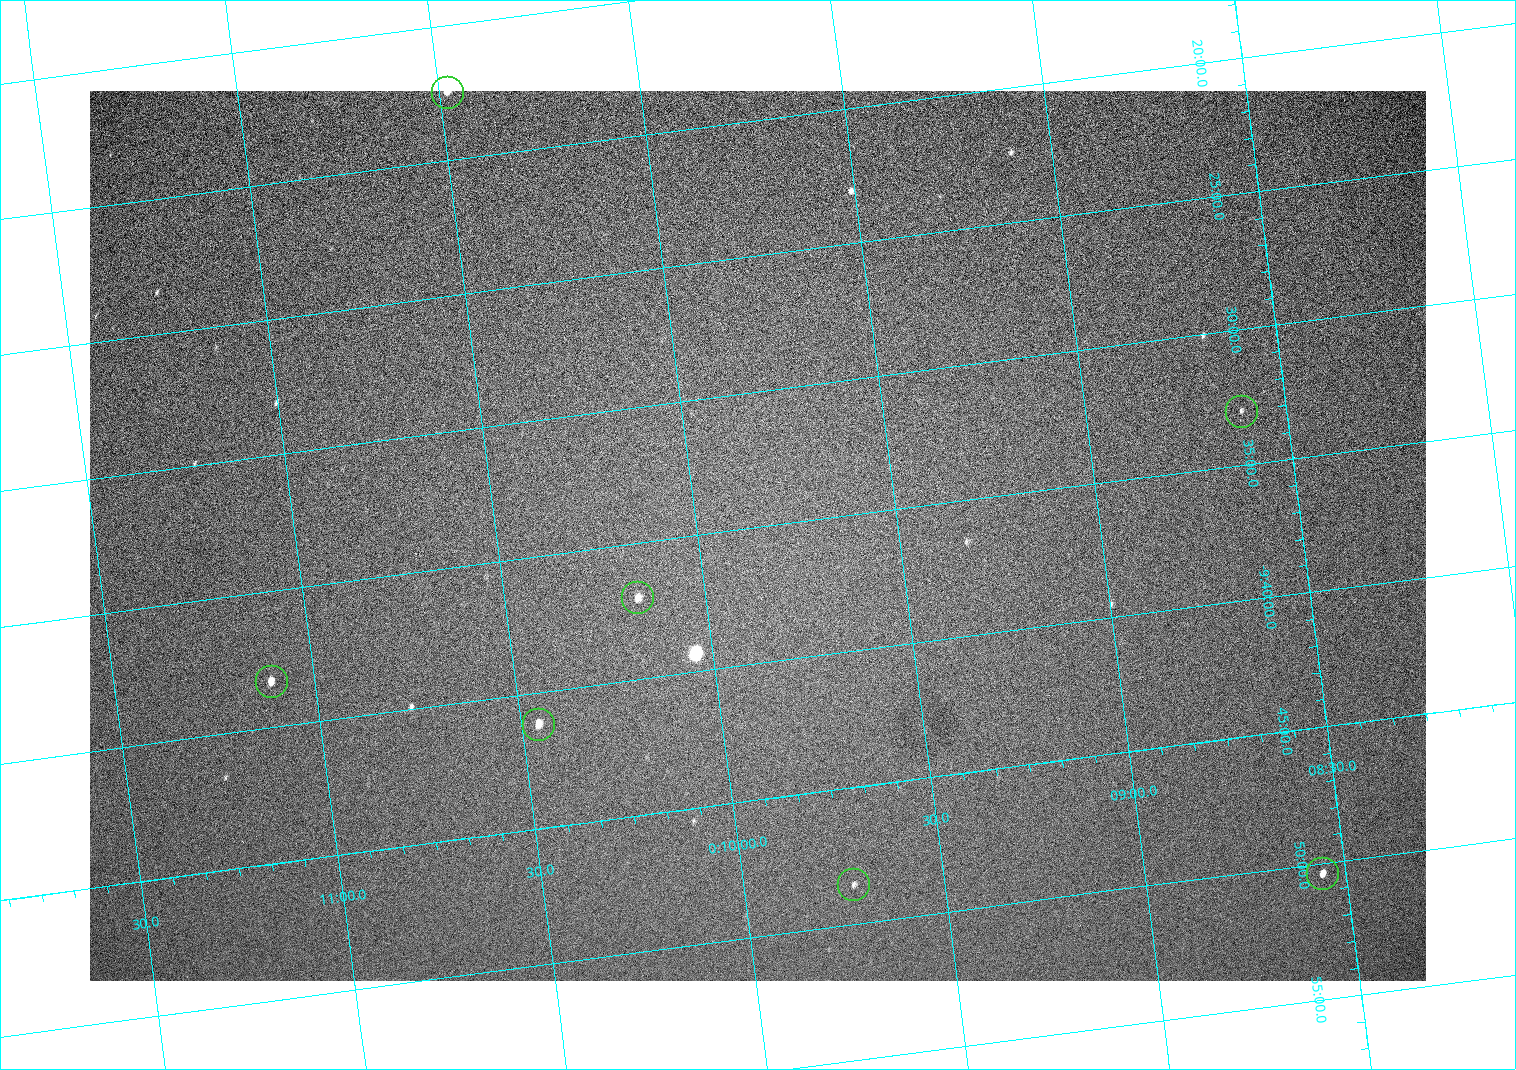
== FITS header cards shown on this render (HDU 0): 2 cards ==
NAXIS1  =                 1336 / length of data axis 1
NAXIS2  =                  890 / length of data axis 2

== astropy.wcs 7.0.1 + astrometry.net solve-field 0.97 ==
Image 1336 x 890 px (HDU 0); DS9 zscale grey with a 90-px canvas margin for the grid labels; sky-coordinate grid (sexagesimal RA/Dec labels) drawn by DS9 from the SOLVED WCS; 7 Tycho-2 reference stars matched to detected sources circled (green)
Header WCS: none
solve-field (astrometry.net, Tycho-2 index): SOLVED blind (the file carries no WCS)
Solved WCS: RA---TAN-SIP/DEC--TAN-SIP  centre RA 00:09:51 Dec -09:35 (2.46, -9.59 deg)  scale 2.22 arcsec/px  FOV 49.5' x 33.0'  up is -7 deg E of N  parity normal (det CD < 0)
(file carries no celestial WCS; the grid is the blind solution)
Tycho-2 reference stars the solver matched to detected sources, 7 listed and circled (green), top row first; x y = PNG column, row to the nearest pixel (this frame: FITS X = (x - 90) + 1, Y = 890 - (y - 91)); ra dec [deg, ICRS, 3 dp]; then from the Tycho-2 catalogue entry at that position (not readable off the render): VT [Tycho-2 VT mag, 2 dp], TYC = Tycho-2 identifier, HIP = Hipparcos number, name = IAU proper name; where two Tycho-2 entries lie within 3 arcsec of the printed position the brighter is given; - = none
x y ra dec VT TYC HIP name
447 92 2.620 -9.291 8.81 5261-329-1 - -
1241 411 2.153 -9.550 13.26 5260-885-1 - -
637 597 2.543 -9.617 11.28 5260-962-1 - -
271 681 2.777 -9.638 10.48 5261-617-1 - -
538 724 2.614 -9.686 11.21 5261-343-1 - -
1322 873 2.139 -9.840 10.40 5260-890-1 - -
853 884 2.432 -9.809 12.48 5260-755-1 - -